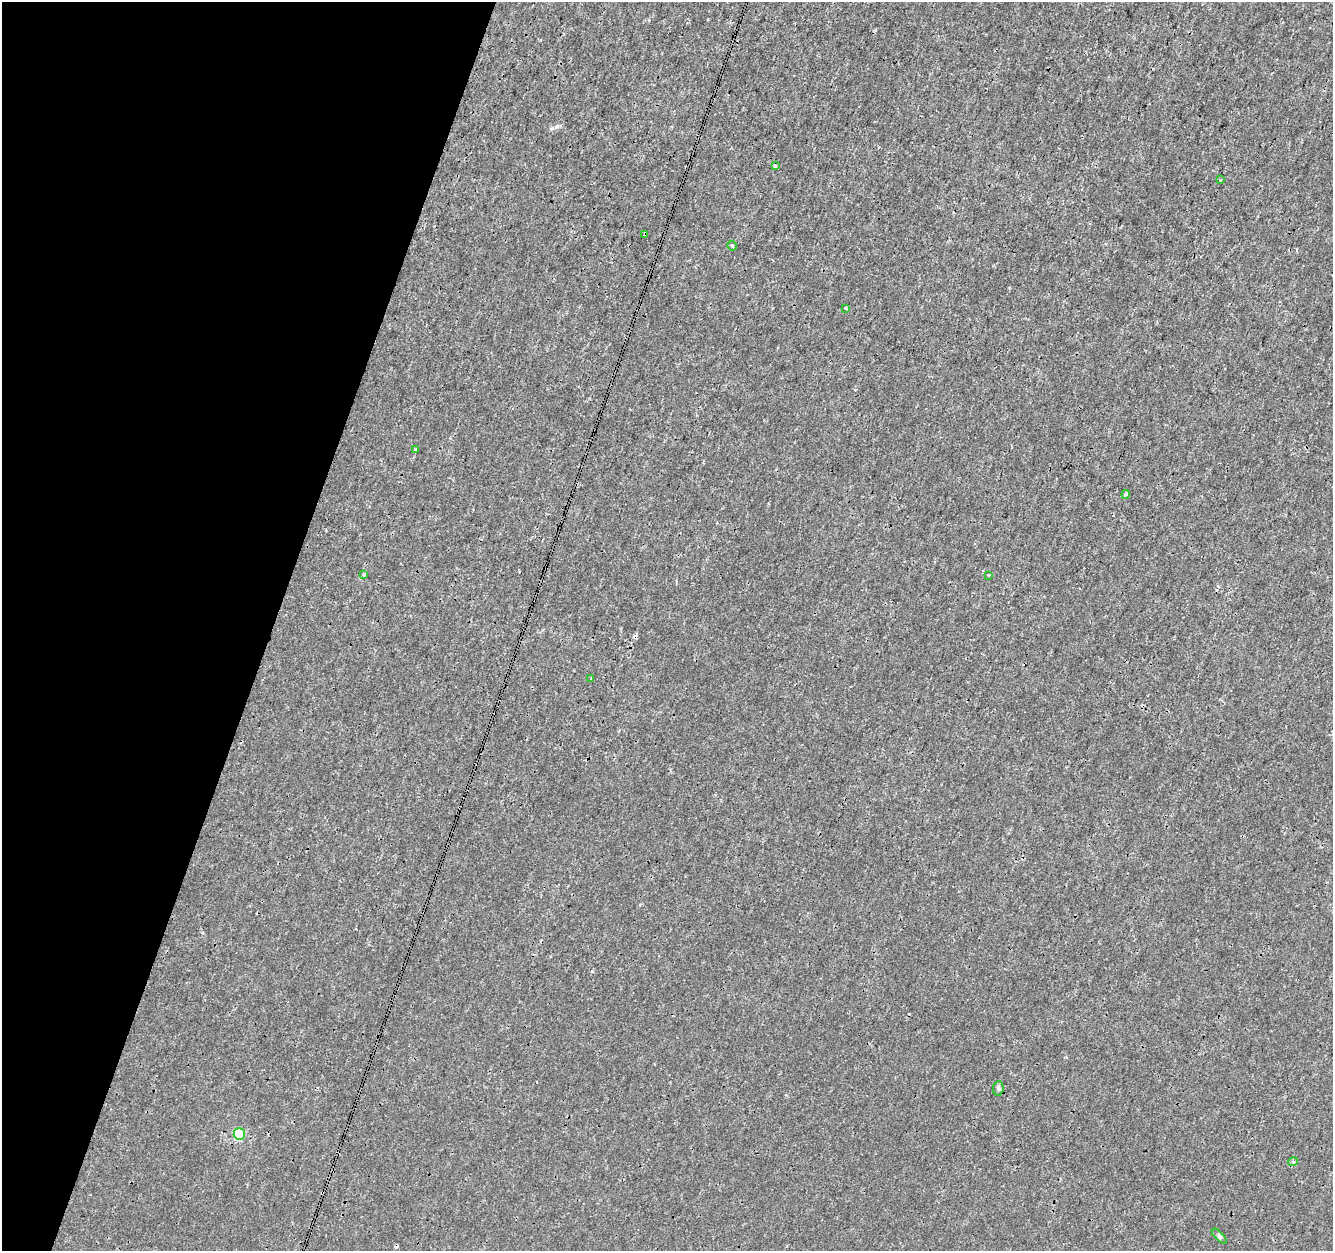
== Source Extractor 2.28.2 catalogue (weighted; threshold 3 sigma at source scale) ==
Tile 9 of 4 x 4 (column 1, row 3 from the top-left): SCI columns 1-1331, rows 1469-2717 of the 5333 x 5498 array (HDU 1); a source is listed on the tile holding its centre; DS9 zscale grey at full resolution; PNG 1335 x 1253 px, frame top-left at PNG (2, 2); each listed source drawn as its Kron ellipse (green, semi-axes under 4 px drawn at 4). Shown black and unused: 21% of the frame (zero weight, under 3 of 4 exposures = <1% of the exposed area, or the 3 px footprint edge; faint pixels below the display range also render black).
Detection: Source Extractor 2.28.2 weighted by HDU 2 'WHT'; one run over the whole footprint, this tile lists its part. Background 7.81e-05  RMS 0.0014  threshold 0.00641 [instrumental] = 3 sigma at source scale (4.5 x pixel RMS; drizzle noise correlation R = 1.50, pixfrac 1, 0.0396/0.0396 arcsec/px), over >= 5 px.
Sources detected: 18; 4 cosmic-ray / hot-pixel residue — neither listed nor drawn; the other 14 listed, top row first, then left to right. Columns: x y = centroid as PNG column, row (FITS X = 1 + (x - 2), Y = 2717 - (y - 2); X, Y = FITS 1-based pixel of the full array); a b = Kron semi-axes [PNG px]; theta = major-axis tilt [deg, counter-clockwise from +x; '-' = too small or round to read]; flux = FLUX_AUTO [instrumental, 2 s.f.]
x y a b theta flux
775 166 3 3 - 0.36
1220 180 3 3 - 0.29
645 234 4 3 - 0.28
732 246 5 3 - 0.21
846 308 4 3 - 0.2
415 449 3 3 - 0.22
1126 494 4 4 - 0.24
364 574 3 3 - 0.53
989 575 3 3 - 0.36
591 678 3 2 - 0.3
998 1088 7 5 84 0.28
239 1134 6 5 - 7.2
1293 1162 5 3 - 0.14
1219 1236 9 4 -45 0.28
Overlapping masked pixels (flux is a lower limit): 1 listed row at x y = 645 234
Unlisted compact peaks at least as high as the median listed source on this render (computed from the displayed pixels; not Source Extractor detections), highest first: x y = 592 971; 556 127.